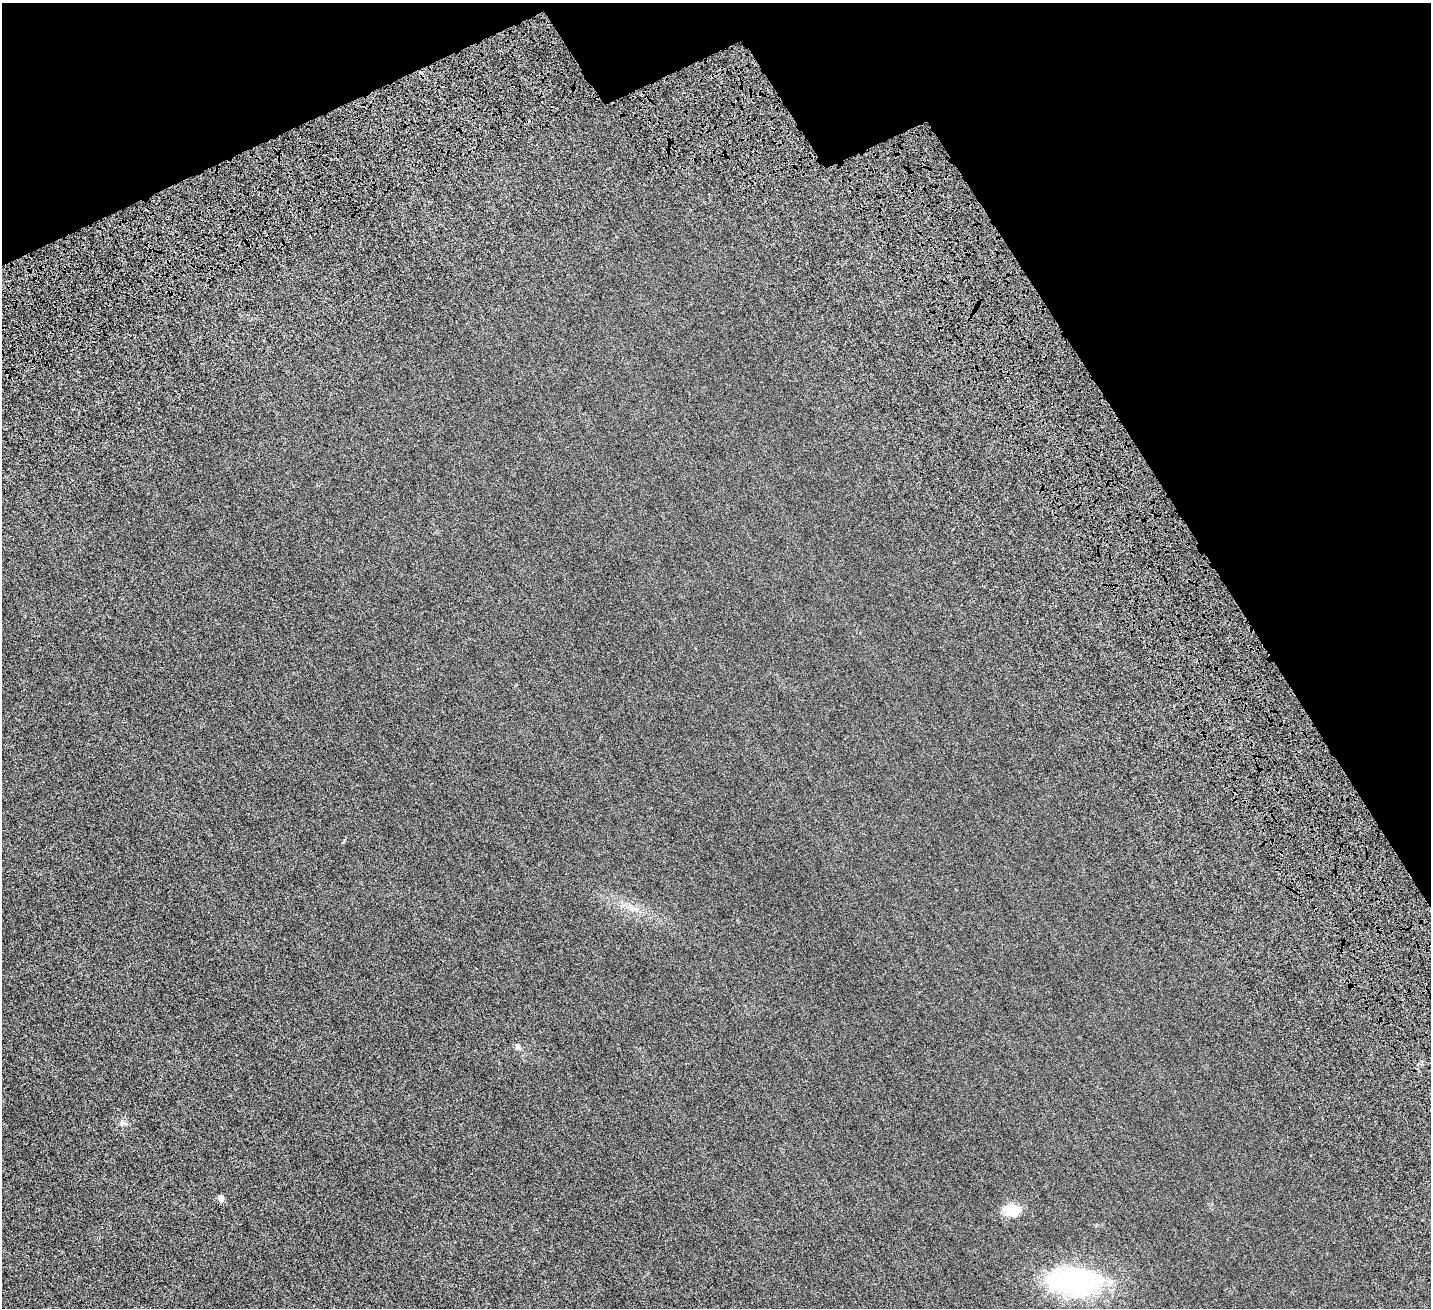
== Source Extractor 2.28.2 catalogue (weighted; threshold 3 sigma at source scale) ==
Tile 3 of 4 x 4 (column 3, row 1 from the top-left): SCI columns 3164-4592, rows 4398-5703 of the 6329 x 6320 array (HDU 1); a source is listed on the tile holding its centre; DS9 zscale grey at full resolution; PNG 1433 x 1310 px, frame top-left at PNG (2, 3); no overlay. Shown black and unused: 20% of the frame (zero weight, under 6 of 12 exposures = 14% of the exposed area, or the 3 px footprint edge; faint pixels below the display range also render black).
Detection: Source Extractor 2.28.2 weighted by HDU 2 'WHT'; one run over the whole footprint, this tile lists its part. Background 0.00255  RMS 0.002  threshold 0.00836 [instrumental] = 3 sigma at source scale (4.09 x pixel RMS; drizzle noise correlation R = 1.36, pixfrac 0.8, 0.05/0.05 arcsec/px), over >= 5 px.
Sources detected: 6; all 6 listed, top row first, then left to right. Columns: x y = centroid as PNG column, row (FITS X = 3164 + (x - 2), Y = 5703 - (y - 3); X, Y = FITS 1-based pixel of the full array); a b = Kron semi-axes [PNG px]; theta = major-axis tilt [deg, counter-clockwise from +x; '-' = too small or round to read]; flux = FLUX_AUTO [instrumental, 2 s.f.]
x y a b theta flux
634 909 7 4 18 0.42
517 1046 9 6 -84 0.57
122 1124 8 6 69 0.45
221 1198 6 5 - 0.99
1012 1210 17 12 -16 3.7
1074 1281 59 29 -5 29